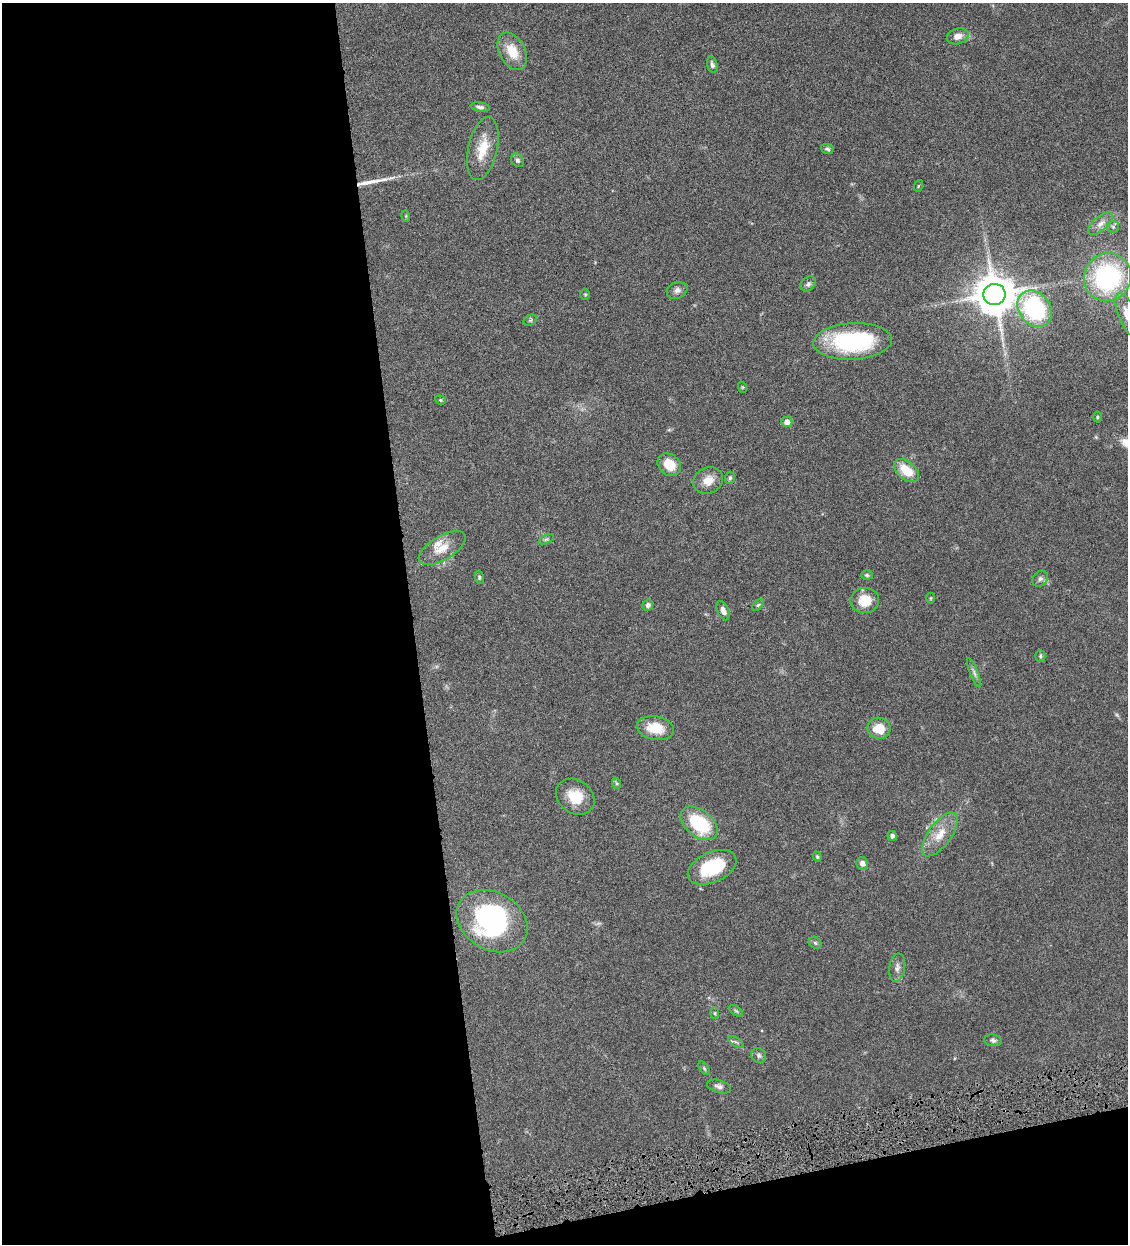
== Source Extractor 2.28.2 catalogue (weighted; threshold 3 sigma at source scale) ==
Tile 13 of 4 x 4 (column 1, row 4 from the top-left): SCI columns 263-1388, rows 3-1244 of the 4911 x 4972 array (HDU 1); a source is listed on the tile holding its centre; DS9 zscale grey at full resolution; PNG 1130 x 1246 px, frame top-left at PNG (2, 3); each listed source drawn as its Kron ellipse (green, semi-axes under 4 px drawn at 4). Shown black and unused: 40% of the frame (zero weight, under 4 of 8 exposures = <1% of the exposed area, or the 3 px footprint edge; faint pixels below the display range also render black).
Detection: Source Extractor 2.28.2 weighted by HDU 2 'WHT'; one run over the whole footprint, this tile lists its part. Background 0.0441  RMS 0.0037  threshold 0.0152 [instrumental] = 3 sigma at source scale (4.09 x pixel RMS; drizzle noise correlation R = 1.36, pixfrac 0.8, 0.05/0.05 arcsec/px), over >= 5 px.
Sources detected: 65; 2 inside a brighter object's white glare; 1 long thin detection or spike segment (spike, bleed or trail) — neither listed nor drawn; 2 inside a brighter listed object's ellipse — not listed separately; the other 60 listed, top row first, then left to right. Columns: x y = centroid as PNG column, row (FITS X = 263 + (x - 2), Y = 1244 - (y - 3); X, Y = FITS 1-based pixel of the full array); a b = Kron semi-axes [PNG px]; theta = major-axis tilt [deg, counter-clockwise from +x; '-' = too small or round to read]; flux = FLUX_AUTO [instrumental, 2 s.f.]
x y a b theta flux
958 36 11 8 17 2.7
512 51 20 13 -62 6.8
712 65 8 5 -74 0.85
480 107 9 5 -10 1.1
483 149 32 14 77 8.2
827 149 6 4 -16 0.6
517 160 7 5 -57 0.9
918 186 6 3 71 0.36
406 216 5 3 - 0.35
1101 224 15 7 39 2.1
1113 227 6 5 - 0.66
1107 277 24 23 - 47
808 284 9 6 39 0.95
677 290 10 8 20 1.4
585 294 5 4 - 0.41
994 294 11 10 - 1100
1035 309 20 15 -53 36
1127 314 23 9 -69 5
530 320 7 5 30 0.59
853 341 39 18 3 40
742 387 6 3 -71 0.32
440 400 5 4 - 0.43
1097 417 5 3 - 0.37
787 422 5 5 - 2.5
669 465 12 10 -41 6.4
906 471 14 8 -41 7.7
730 478 6 5 - 0.64
708 481 15 13 28 4.1
546 539 8 4 23 0.63
442 548 26 12 31 5.3
867 575 6 5 - 0.53
479 577 7 4 -81 0.53
1040 579 9 7 49 1.1
931 598 5 3 - 0.31
865 600 14 12 10 7
648 605 5 5 - 0.94
758 605 7 4 44 0.52
723 611 10 5 -68 1.8
1040 656 6 5 - 0.53
974 673 15 4 -69 1.2
655 728 19 11 -10 7.9
879 728 12 10 -10 6.5
616 783 6 4 -71 0.47
575 797 21 16 -35 7.8
699 823 21 13 -39 21
940 834 26 11 54 6.2
892 836 5 4 - 1
817 857 5 4 - 0.4
862 863 6 5 - 1.5
712 867 26 15 25 17
492 921 37 28 -30 51
815 943 7 5 -44 0.6
897 968 14 8 80 1.8
736 1011 8 4 -37 0.57
715 1013 6 4 -89 0.42
993 1040 9 6 -8 0.93
736 1042 8 3 -31 0.59
759 1055 8 7 - 0.89
704 1068 8 4 -55 0.51
719 1086 12 6 -17 1.3
Isophote crosses this tile's border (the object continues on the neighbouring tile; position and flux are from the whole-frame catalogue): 1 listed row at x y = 1127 314